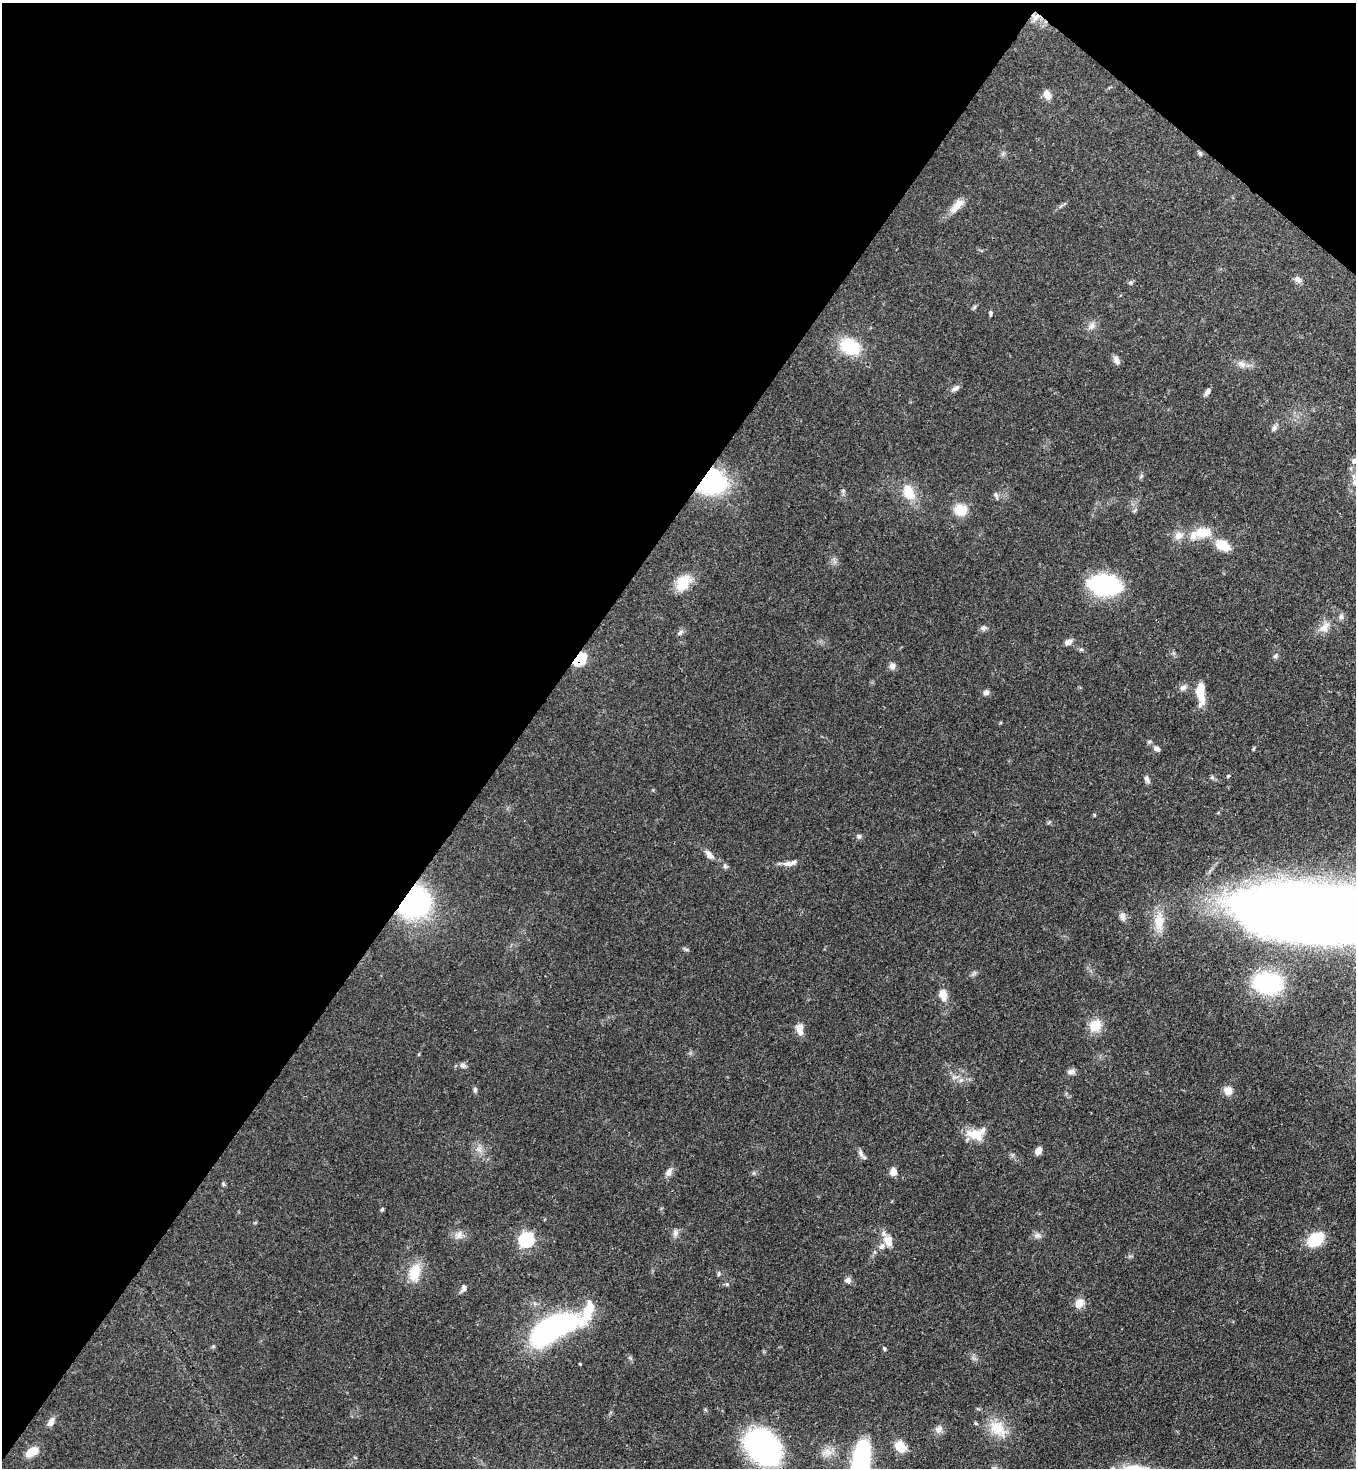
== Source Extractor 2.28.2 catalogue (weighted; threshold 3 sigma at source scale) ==
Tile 2 of 4 x 4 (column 2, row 1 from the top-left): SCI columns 1584-2937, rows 4461-5926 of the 6007 x 5986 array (HDU 1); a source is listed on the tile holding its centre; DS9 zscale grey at full resolution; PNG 1358 x 1470 px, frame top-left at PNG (2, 3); no overlay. Shown black and unused: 40% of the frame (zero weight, under 3 of 4 exposures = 7% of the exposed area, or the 3 px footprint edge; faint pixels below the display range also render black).
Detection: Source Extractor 2.28.2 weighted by HDU 2 'WHT'; one run over the whole footprint, this tile lists its part. Background 0.0969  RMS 0.004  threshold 0.0181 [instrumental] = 3 sigma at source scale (4.5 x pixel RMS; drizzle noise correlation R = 1.50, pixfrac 1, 0.05/0.05 arcsec/px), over >= 5 px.
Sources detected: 97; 1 inside a brighter object's white glare — not listed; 3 inside a brighter listed object's ellipse — not listed separately; the other 93 listed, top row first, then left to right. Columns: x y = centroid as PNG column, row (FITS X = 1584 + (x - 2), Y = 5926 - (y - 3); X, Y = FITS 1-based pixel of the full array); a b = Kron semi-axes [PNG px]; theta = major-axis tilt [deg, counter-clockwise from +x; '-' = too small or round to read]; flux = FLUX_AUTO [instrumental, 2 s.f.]
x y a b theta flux
1036 17 12 9 18 3.2
1047 94 13 8 -71 2.8
1200 153 6 5 - 0.66
957 206 25 9 48 4.6
1298 279 10 7 -40 1.6
1131 282 6 6 - 0.81
990 313 6 4 -89 0.69
1091 326 11 8 55 2.1
850 347 23 17 -29 17
1116 360 12 7 -64 1.8
1242 364 11 8 -28 2.2
956 388 12 6 29 1.5
1207 392 9 5 58 1.5
1274 428 9 6 47 1.3
1354 461 7 7 - 1.4
1141 476 8 4 53 0.64
711 482 21 18 15 59
1355 483 8 7 - 1.7
843 491 6 4 -48 0.69
908 492 21 14 -66 8.2
996 496 12 4 -68 0.9
960 510 14 13 - 6.8
1203 533 26 14 3 9.3
1222 545 14 9 -29 8.9
683 583 18 13 57 10
1104 585 20 11 -8 100
1341 617 8 6 -76 1.1
1324 627 17 10 47 3.7
983 628 9 6 12 1.2
680 633 9 6 38 1.1
1068 642 10 7 21 1.7
1275 656 8 6 47 0.93
579 659 7 5 42 39
892 666 8 8 - 1.8
1183 687 10 7 22 1.6
1200 688 28 10 -90 8
986 692 8 7 - 1.3
1149 742 6 4 40 0.63
1157 748 8 6 -37 1.5
1254 748 6 4 71 0.44
1228 776 6 3 45 0.42
1212 777 6 5 - 0.72
1147 779 10 6 -58 1.2
858 836 7 5 -21 0.87
710 855 13 8 -48 2.4
790 863 21 6 13 2.7
725 866 7 5 -47 0.82
414 902 27 23 45 71
1335 914 130 34 -4 1700
1123 916 12 7 -68 1.9
1159 921 28 14 -90 8.5
686 949 7 4 -18 0.64
1267 983 25 17 -7 39
943 995 16 11 -76 3.7
1095 1026 16 14 39 6.8
800 1029 13 8 -80 4
419 1054 5 3 - 0.37
463 1065 10 6 -15 1.3
1071 1072 11 7 12 1.5
961 1080 7 5 43 1
475 1090 8 5 -81 0.87
1228 1091 10 9 - 3.4
975 1134 22 13 -15 7.7
1039 1150 8 6 60 2.6
861 1154 13 5 -62 1.5
669 1172 12 8 53 2.1
893 1172 8 7 - 2.9
223 1184 5 5 - 0.56
382 1209 5 4 - 0.62
675 1233 10 7 83 1.6
458 1235 12 8 56 2.3
1037 1235 12 7 4 1.6
526 1239 7 7 - 63
1315 1239 17 12 32 15
888 1241 14 10 -71 4.4
414 1272 24 14 71 8.5
719 1273 7 5 89 0.72
848 1280 8 8 - 1.5
727 1284 6 5 - 0.66
463 1288 11 6 67 1.3
1079 1303 13 10 64 3.5
588 1311 62 17 45 20
548 1331 34 18 41 80
884 1349 6 4 -70 0.49
580 1364 3 3 - 0.45
51 1422 11 7 61 2.3
998 1428 26 18 -44 10
939 1429 10 9 - 2.1
900 1446 11 8 -44 8.2
763 1447 38 28 -43 72
32 1452 14 8 28 6.2
827 1452 13 10 -18 3.7
861 1465 43 13 83 82
Overlapping masked pixels (flux is a lower limit): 5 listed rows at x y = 1036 17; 711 482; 579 659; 414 902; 1335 914
Isophote crosses this tile's border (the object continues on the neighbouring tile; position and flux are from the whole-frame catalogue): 4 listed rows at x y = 1354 461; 1355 483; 1335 914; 861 1465